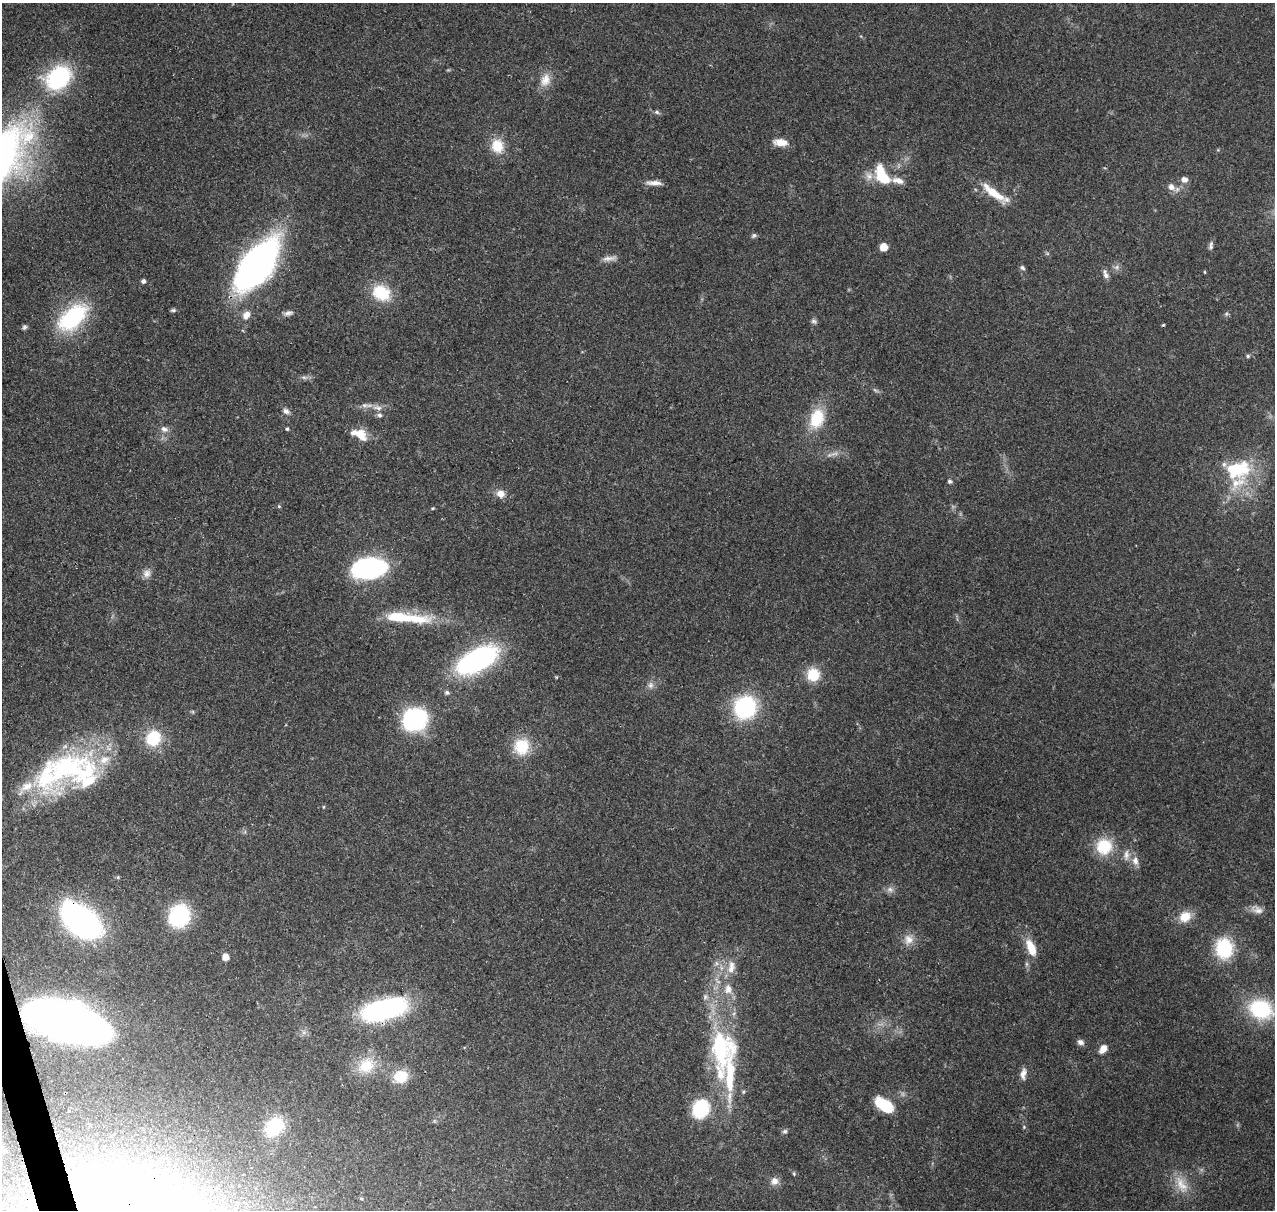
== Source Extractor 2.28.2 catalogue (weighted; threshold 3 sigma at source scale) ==
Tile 7 of 4 x 4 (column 3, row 2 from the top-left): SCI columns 2662-3934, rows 2545-3752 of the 5323 x 5039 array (HDU 1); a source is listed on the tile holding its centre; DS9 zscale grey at full resolution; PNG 1277 x 1212 px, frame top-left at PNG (2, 3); no overlay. Shown black and unused: <1% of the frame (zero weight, under 3 of 4 exposures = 8% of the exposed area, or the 3 px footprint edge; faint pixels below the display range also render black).
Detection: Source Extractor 2.28.2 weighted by HDU 2 'WHT'; one run over the whole footprint, this tile lists its part. Background 0.0758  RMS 0.0035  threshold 0.0156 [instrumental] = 3 sigma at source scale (4.5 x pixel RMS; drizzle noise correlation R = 1.50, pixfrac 1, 0.0396/0.0396 arcsec/px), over >= 5 px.
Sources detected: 109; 2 too faint to see at this stretch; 1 inside a brighter object's white glare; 1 cosmic-ray / hot-pixel residue — not listed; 12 inside a brighter listed object's ellipse — not listed separately; the other 93 listed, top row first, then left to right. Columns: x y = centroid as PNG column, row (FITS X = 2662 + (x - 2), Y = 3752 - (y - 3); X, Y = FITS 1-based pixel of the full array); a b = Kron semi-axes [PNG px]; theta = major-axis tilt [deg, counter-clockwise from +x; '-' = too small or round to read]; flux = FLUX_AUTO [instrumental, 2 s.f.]
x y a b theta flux
58 78 26 20 36 38
545 80 19 13 71 4.7
657 112 7 5 -24 0.8
781 142 15 8 -6 4.6
497 146 18 15 -77 7.6
869 176 12 11 - 2.8
882 176 22 12 -60 14
1184 179 7 6 - 2.2
898 180 17 7 -12 2.9
654 183 20 6 -2 2.5
1171 187 9 8 - 2.5
994 193 33 8 -35 10
754 235 8 6 44 0.75
1211 245 12 5 79 1.1
884 247 5 5 - 6.8
1047 253 6 4 -19 0.51
609 258 21 6 10 2.1
257 265 42 21 52 170
1117 267 7 6 - 1.2
1022 268 7 6 - 0.84
1204 272 5 3 - 0.29
1105 274 12 6 -69 1.6
143 281 4 4 - 1.1
381 293 21 17 -26 13
173 310 7 4 9 0.67
288 313 13 6 15 1.5
1226 314 6 4 46 0.58
246 315 11 8 55 3
72 317 40 22 42 31
814 321 8 6 -9 0.87
24 327 7 5 61 0.78
1248 356 6 5 - 0.6
304 377 9 4 7 1
377 408 15 7 -10 2.5
286 411 9 7 -35 1.4
817 418 26 17 71 13
164 429 11 8 -25 1.9
287 429 4 4 - 0.61
361 434 18 11 -43 5.9
834 454 15 5 18 1.8
1237 469 33 21 12 22
950 481 6 5 - 0.86
500 494 11 9 -15 3.1
279 506 5 4 - 0.47
432 508 6 3 19 0.38
369 568 23 12 10 110
147 573 12 10 66 2.3
415 619 49 14 -3 15
477 660 38 18 29 77
813 675 16 15 - 8.5
650 685 9 8 - 1.5
447 692 6 6 - 0.9
745 707 23 22 - 35
415 719 21 19 24 45
153 738 18 16 54 14
522 746 21 20 - 11
68 768 79 43 8 67
323 807 5 3 - 0.35
1104 846 20 19 - 12
1126 855 17 8 85 2.4
1135 861 13 9 -80 2.5
118 877 5 4 - 0.43
890 889 10 8 -3 1.7
1257 910 18 10 -22 2.8
179 916 16 14 65 41
1185 917 16 13 32 5.8
81 921 31 19 -40 130
909 940 15 13 83 3.7
1031 948 19 8 -68 7.7
1224 948 23 19 -84 19
225 957 5 5 - 3.7
716 963 7 4 -71 0.81
731 969 14 10 53 3.6
728 989 15 12 -86 4.3
705 997 8 7 - 1.2
384 1009 43 18 15 62
1261 1009 27 21 -20 26
67 1022 50 23 -14 410
1080 1042 9 7 -27 1.4
721 1047 42 28 -78 39
1103 1049 10 7 59 3.1
366 1066 25 20 35 11
1023 1074 16 7 80 2.2
401 1076 16 14 15 8.6
884 1105 17 9 -36 19
701 1109 13 11 63 33
274 1127 18 14 46 21
1024 1127 5 4 - 0.41
785 1131 7 6 - 0.8
774 1181 11 10 - 2.4
1181 1184 28 13 -62 6.9
361 1198 5 4 - 0.43
115 1206 52 43 -6 300
Overlapping masked pixels (flux is a lower limit): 3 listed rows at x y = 81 921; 67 1022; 115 1206
Isophote crosses this tile's border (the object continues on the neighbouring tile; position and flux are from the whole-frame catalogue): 1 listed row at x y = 115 1206